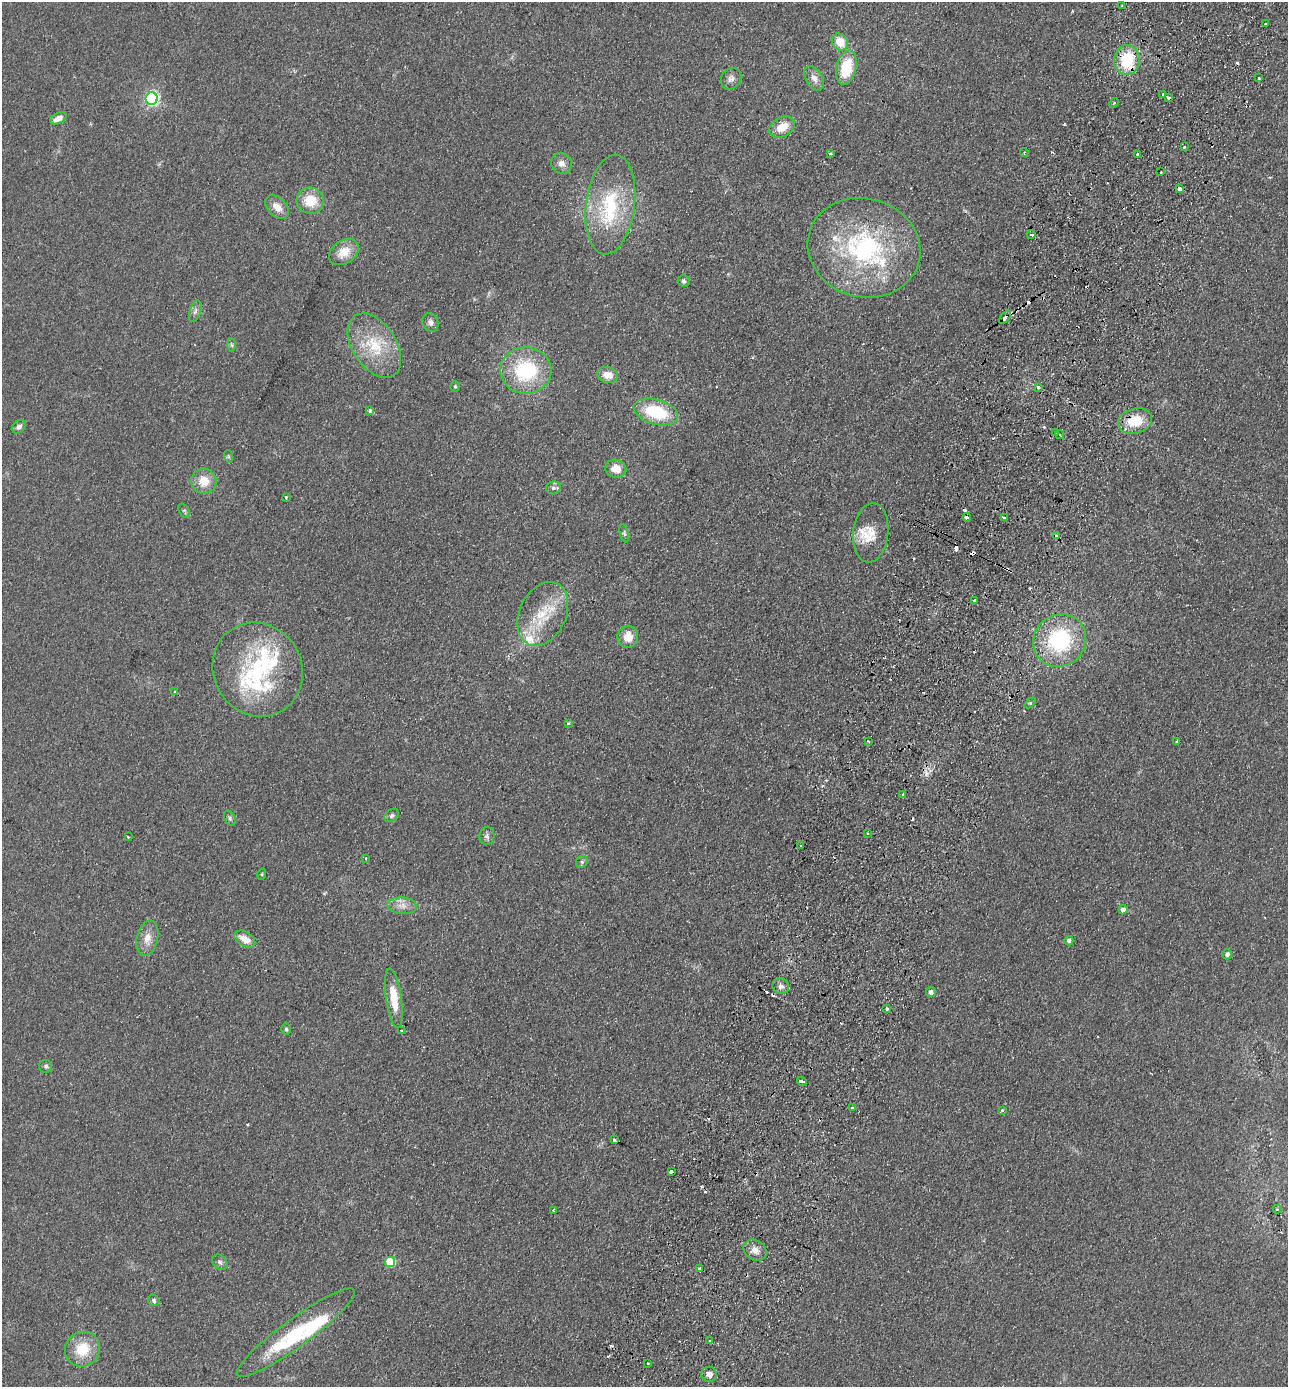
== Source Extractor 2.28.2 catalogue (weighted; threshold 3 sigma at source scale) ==
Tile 10 of 4 x 4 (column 2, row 3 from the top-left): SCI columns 1613-2898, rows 1412-2796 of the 5664 x 5594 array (HDU 1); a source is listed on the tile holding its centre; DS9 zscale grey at full resolution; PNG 1290 x 1389 px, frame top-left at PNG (2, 2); each listed source drawn as its Kron ellipse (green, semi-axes under 4 px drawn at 4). Shown black and unused: <1% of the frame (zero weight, under 2 of 3 exposures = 3% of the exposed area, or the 3 px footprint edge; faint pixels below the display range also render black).
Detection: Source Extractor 2.28.2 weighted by HDU 2 'WHT'; one run over the whole footprint, this tile lists its part. Background 0.142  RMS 0.011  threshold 0.0517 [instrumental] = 3 sigma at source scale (4.5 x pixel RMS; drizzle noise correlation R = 1.50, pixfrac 1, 0.05/0.05 arcsec/px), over >= 5 px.
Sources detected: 134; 21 cosmic-ray / hot-pixel residue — neither listed nor drawn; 9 inside a brighter listed object's ellipse — not listed separately; the other 104 listed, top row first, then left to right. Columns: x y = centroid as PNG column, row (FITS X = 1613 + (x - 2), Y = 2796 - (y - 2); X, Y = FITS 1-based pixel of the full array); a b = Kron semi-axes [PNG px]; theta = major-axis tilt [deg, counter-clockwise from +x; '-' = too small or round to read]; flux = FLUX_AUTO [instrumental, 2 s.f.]
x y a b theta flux
1122 6 3 3 - 1.4
1265 24 2 2 - 1.3
840 42 9 7 -50 19
1127 60 14 13 - 50
846 68 17 10 76 42
814 78 13 8 -59 7.2
1258 78 3 3 - 2.4
731 79 11 9 52 6
1163 94 3 3 - 1.6
1168 97 3 3 - 5.5
152 98 6 6 - 250
1114 103 5 2 - 1.1
58 118 9 5 26 8.6
782 127 13 9 30 17
1184 147 3 3 - 3.4
1024 152 4 3 - 1.5
830 154 4 3 - 1.4
1137 154 3 3 - 2.6
561 164 11 10 - 7.1
1161 172 3 2 - 1.8
1180 188 3 3 - 11
310 201 14 13 - 26
610 205 50 24 82 86
277 207 14 9 -44 11
1031 235 4 3 - 5.3
864 248 57 49 -15 180
344 252 16 11 34 17
683 281 6 5 - 2.7
195 311 11 5 71 4
1005 317 8 4 50 5.8
430 322 9 8 - 4.6
231 345 6 4 -88 2
374 346 35 22 -57 50
526 370 25 23 -3 85
608 375 10 8 -15 13
455 387 5 4 - 1.5
1038 387 3 3 - 3
370 411 4 3 - 6
656 412 23 12 -15 62
1135 421 17 12 15 31
19 427 8 6 42 4.5
1056 433 3 2 - 1.2
1060 434 4 3 - 2.2
228 456 6 4 -72 1.6
616 469 10 9 - 12
204 481 12 12 - 19
553 488 7 6 - 2.9
286 497 3 3 - 3.5
184 511 8 5 -57 1.9
967 517 4 3 - 4.4
1004 518 4 3 - 3.9
624 533 9 4 -77 2.2
871 533 30 17 84 25
1057 536 4 3 - 4.9
974 601 3 3 - 2
543 614 33 23 65 48
628 637 11 10 - 15
1060 640 27 25 41 100
258 670 48 44 -59 120
175 692 4 3 - 2.7
1030 703 6 4 43 1.5
568 723 3 3 - 2.3
868 741 3 2 - 1.2
1177 741 3 3 - 1.2
903 795 3 3 - 2.8
392 816 8 6 35 2.9
230 818 8 5 -61 2.5
868 833 3 2 - 2
487 836 9 7 80 3.4
128 837 3 3 - 1.8
800 846 3 2 - 1.8
366 858 3 3 - 1.1
582 862 6 5 - 2.3
262 874 5 3 - 1.1
402 906 14 8 -4 9
1123 910 4 4 - 6.1
147 938 18 10 77 12
245 939 11 7 -32 14
1069 941 5 4 - 4.7
1227 954 5 5 - 4
781 986 8 8 - 4.8
931 992 5 5 - 4.4
394 998 30 8 -81 29
887 1009 3 3 - 3.5
286 1029 6 4 -89 2
401 1031 3 3 - 1.1
46 1066 6 6 - 2.8
802 1081 5 3 - 7.4
852 1108 3 3 - 5
1002 1111 3 3 - 2.1
614 1140 4 3 - 4.7
671 1172 3 3 - 10
1277 1209 4 4 - 1.2
553 1211 3 2 - 1.3
755 1250 12 9 -35 8.9
220 1262 9 6 -43 3.1
390 1262 5 5 - 61
700 1268 3 3 - 6.3
154 1300 6 5 - 2.3
296 1333 72 14 36 79
709 1341 3 3 - 1.2
82 1349 18 17 - 33
648 1363 3 2 - 1.5
709 1374 8 7 - 5.8
Overlapping masked pixels (flux is a lower limit): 6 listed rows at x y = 1127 60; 1031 235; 1005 317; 1135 421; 967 517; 1057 536